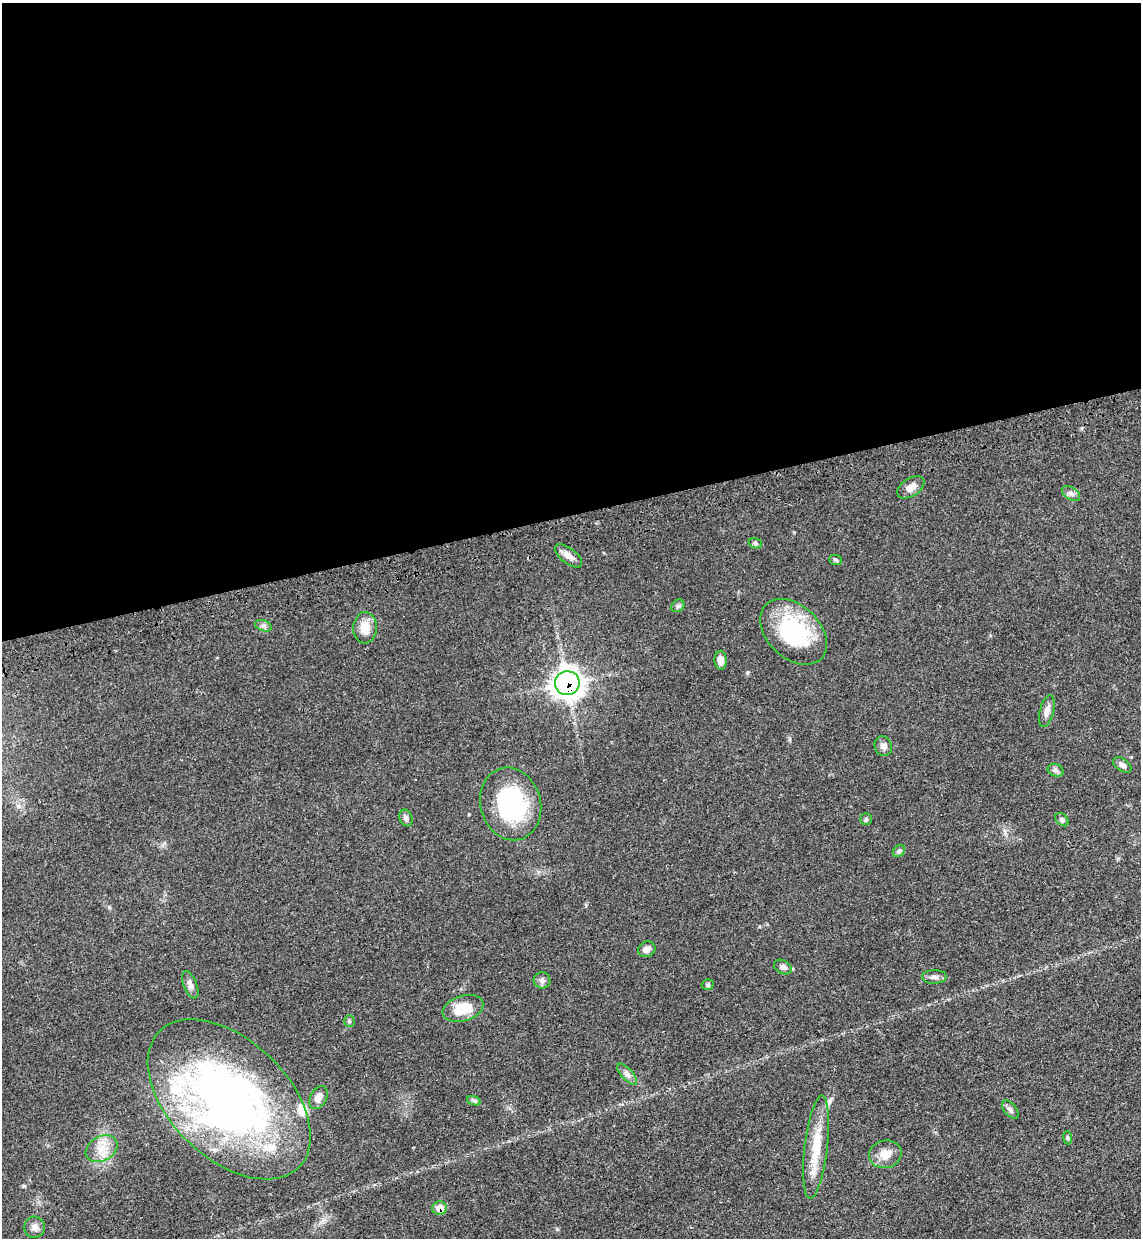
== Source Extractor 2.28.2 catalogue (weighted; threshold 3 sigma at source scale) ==
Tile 2 of 4 x 4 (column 2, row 1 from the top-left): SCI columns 1338-2476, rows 3783-5018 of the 5070 x 5089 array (HDU 1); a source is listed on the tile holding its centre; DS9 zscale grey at full resolution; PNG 1143 x 1240 px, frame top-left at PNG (2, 3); each listed source drawn as its Kron ellipse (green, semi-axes under 4 px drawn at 4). Shown black and unused: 41% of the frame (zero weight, under 3 of 4 exposures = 6% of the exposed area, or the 3 px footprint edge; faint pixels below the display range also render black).
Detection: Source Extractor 2.28.2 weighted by HDU 2 'WHT'; one run over the whole footprint, this tile lists its part. Background 0.0412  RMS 0.0064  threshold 0.029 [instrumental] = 3 sigma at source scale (4.5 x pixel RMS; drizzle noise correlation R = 1.50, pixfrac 1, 0.05/0.05 arcsec/px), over >= 5 px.
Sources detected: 43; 4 inside a brighter listed object's ellipse — not listed separately; the other 39 listed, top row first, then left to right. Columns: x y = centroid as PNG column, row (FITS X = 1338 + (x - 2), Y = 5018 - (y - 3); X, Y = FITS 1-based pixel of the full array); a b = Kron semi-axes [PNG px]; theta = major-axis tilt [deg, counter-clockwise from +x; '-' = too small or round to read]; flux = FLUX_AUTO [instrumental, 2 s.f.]
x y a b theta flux
911 487 15 9 32 5.4
1071 493 10 6 -30 2.1
755 543 7 5 -17 1.2
568 556 16 7 -37 4.4
836 560 6 5 - 1.1
678 606 7 5 44 1.3
263 626 9 5 -19 1.7
365 628 15 11 88 8.9
793 632 39 26 -44 59
721 660 9 6 -87 4.6
567 683 12 12 - 530
1047 711 16 7 76 3.8
883 746 10 8 -69 2.8
1122 765 10 6 -34 2.7
1056 770 8 6 -21 1.9
511 804 37 30 -75 67
406 818 8 6 -68 2.5
866 819 6 5 - 1.2
1062 820 8 5 -41 1.5
899 851 7 5 44 1.3
647 949 9 7 28 3.5
783 967 9 6 -31 2.2
934 977 12 7 0 2.5
542 980 8 8 - 2.3
190 985 14 6 -67 3
708 985 6 5 - 1
463 1008 21 12 17 16
349 1021 6 5 - 1
627 1074 13 5 -47 2.8
318 1097 12 8 62 5.2
229 1099 97 59 -44 340
474 1101 7 4 -19 1.2
1010 1110 11 6 -49 1.9
1068 1138 7 4 -83 1
816 1147 52 11 83 21
102 1149 17 12 29 9.5
885 1154 16 13 14 7.7
440 1208 7 7 - 7
35 1227 10 10 - 3.3
Overlapping masked pixels (flux is a lower limit): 2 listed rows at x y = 567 683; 440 1208